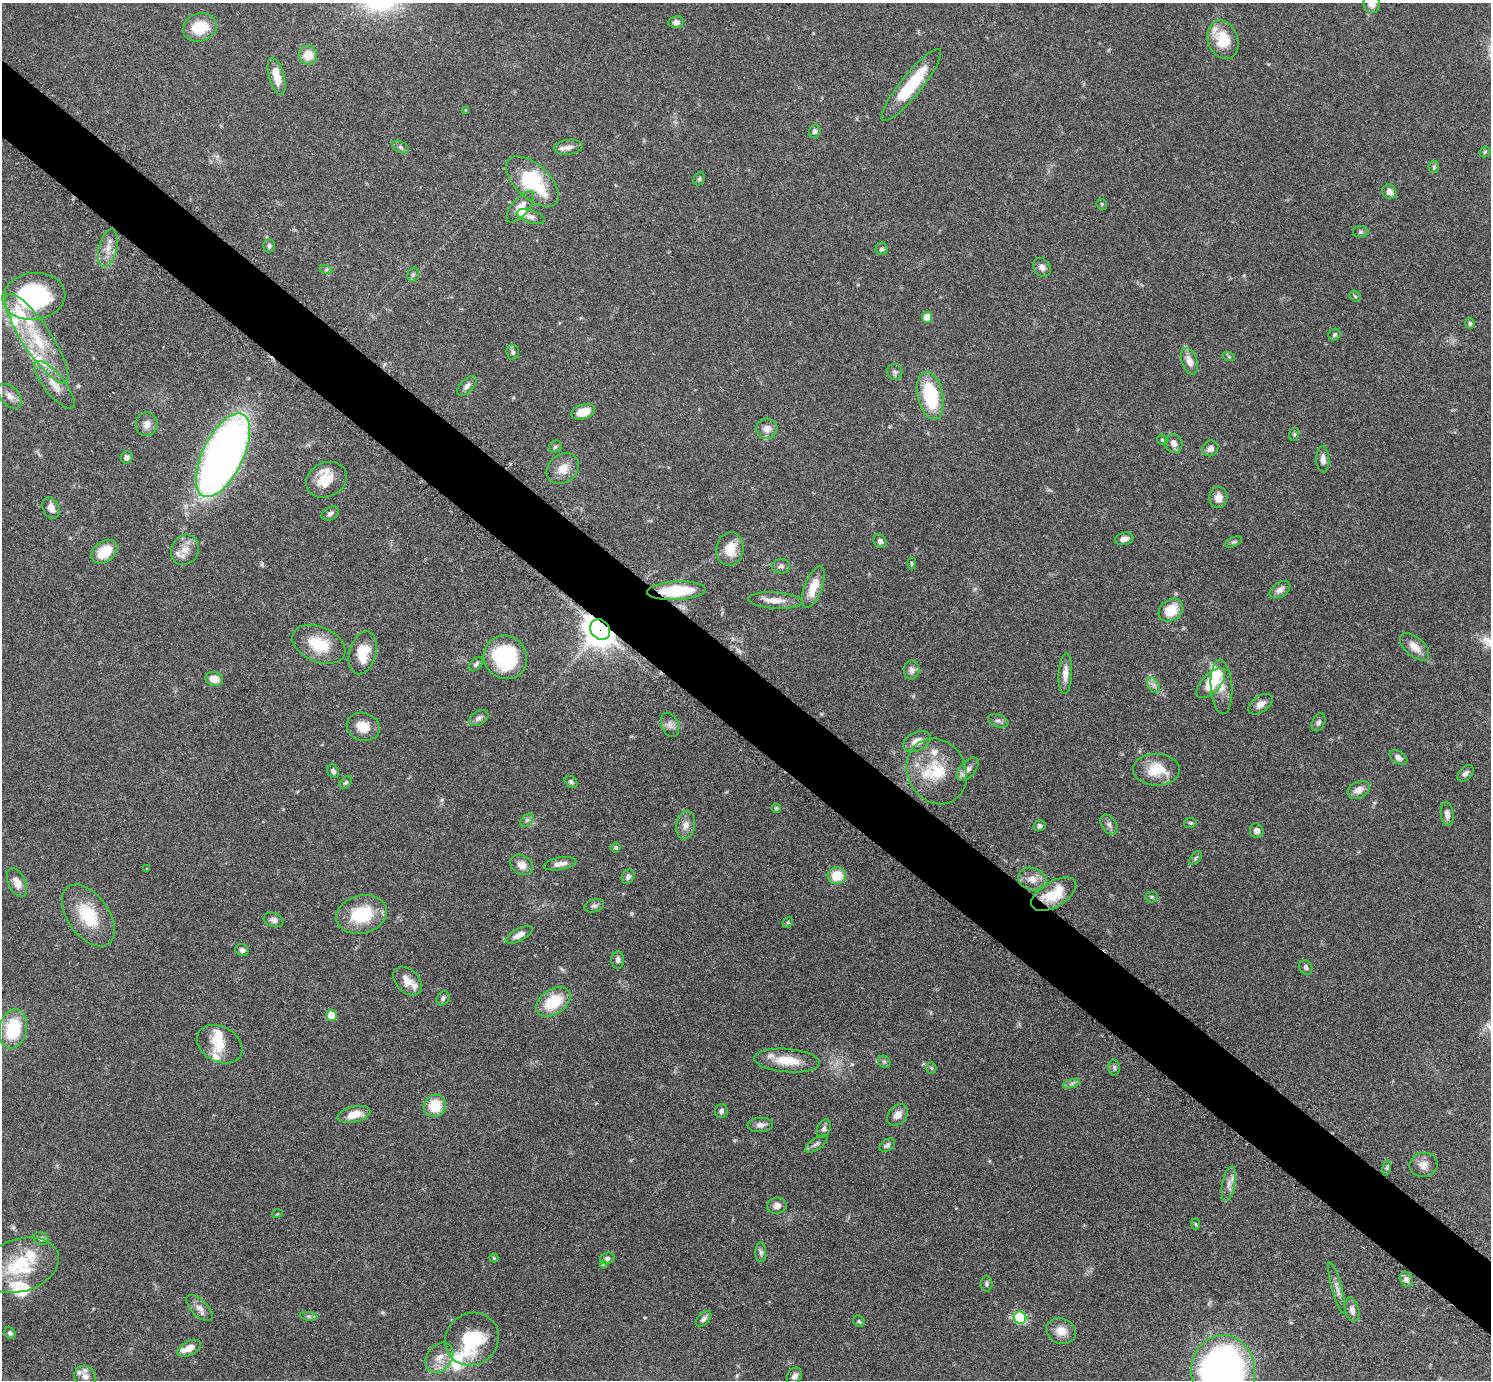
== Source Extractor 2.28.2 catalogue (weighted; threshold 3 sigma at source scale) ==
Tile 11 of 4 x 4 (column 3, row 3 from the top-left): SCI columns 2998-4486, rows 1692-3069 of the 5992 x 5996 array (HDU 1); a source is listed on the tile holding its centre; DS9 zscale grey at full resolution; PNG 1493 x 1382 px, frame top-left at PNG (2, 3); each listed source drawn as its Kron ellipse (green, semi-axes under 4 px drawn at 4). Shown black and unused: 5% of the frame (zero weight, under 3 of 6 exposures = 2% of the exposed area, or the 3 px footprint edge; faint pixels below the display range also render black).
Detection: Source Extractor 2.28.2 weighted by HDU 2 'WHT'; one run over the whole footprint, this tile lists its part. Background 0.0705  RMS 0.0029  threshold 0.012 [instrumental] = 3 sigma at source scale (4.09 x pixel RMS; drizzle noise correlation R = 1.36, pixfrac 0.8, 0.05/0.05 arcsec/px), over >= 5 px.
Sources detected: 198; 1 too faint to see at this stretch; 1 inside a brighter object's white glare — neither listed nor drawn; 23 inside a brighter listed object's ellipse — not listed separately; the other 173 listed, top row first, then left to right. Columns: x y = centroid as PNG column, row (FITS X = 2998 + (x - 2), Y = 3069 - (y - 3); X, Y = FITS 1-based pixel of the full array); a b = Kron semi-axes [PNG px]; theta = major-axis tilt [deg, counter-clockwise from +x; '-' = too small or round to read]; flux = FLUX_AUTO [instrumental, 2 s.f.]
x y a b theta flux
1372 4 9 8 - 2.3
676 22 8 6 8 1
200 27 17 14 18 7.8
1223 40 20 15 -70 8.1
308 55 9 9 - 4.4
277 76 19 7 -74 4.9
911 85 45 10 51 15
466 110 4 3 - 0.23
815 131 7 5 74 0.79
400 147 9 5 -28 0.71
568 147 14 7 6 1.6
1485 152 6 5 - 0.36
1434 167 6 5 - 0.45
699 179 7 5 64 0.46
532 181 32 17 -43 20
1389 192 7 6 - 1.6
1102 204 6 5 - 0.37
520 207 19 8 50 3.2
531 217 14 6 -18 1.3
1361 232 7 5 0 0.53
269 246 6 6 - 0.6
108 248 19 9 76 3
882 249 6 6 - 0.63
1042 267 10 8 -52 1.3
326 270 6 4 -18 0.46
413 275 7 5 73 0.62
34 296 31 23 8 45
1355 296 6 5 - 0.43
927 317 5 5 - 4.9
1470 323 5 4 - 0.47
1335 335 6 5 - 0.56
37 338 53 14 -57 15
513 352 7 6 - 0.66
1229 357 6 4 -19 0.37
1189 361 14 7 -70 2.5
895 372 8 7 - 0.86
55 385 29 10 -51 4.2
467 386 12 6 46 1.1
10 396 15 9 -46 2
930 396 24 12 -77 17
583 412 12 7 17 4.4
147 424 12 10 78 1.9
767 429 10 10 - 2.2
1294 434 6 5 - 0.41
1162 440 6 4 -43 0.37
1174 443 9 8 - 1.4
555 447 6 5 - 0.55
1210 448 8 7 - 1.3
223 455 45 20 64 200
127 457 6 6 - 1
1323 459 13 6 -88 1.6
563 469 17 14 37 3.9
326 480 21 17 26 5.8
1218 498 10 9 - 2
51 508 11 8 -65 1.7
330 514 9 6 28 0.82
1124 539 9 6 13 1.4
880 541 7 6 - 0.88
1234 542 9 4 24 0.56
730 549 17 13 82 5.1
185 550 16 13 61 3.2
104 552 14 10 37 6.3
912 563 6 3 86 0.37
781 566 9 7 0 0.87
813 587 22 9 68 5.4
1280 590 11 7 33 1.4
676 591 29 9 3 13
775 601 27 8 -4 3.2
1171 610 13 10 38 6.2
600 630 11 9 -46 430
319 644 28 17 -23 9.1
1414 647 17 9 -42 2.8
363 653 22 13 74 7.4
505 657 22 21 - 26
476 664 9 5 45 0.63
912 670 9 8 - 1.3
1065 673 20 6 87 2.4
214 679 9 6 -19 2.8
1211 683 18 9 47 8.8
1153 685 8 5 -59 0.94
1221 687 27 10 -86 3.6
1260 704 14 8 35 1.9
479 718 10 6 31 1.1
998 721 11 6 -19 0.83
1318 722 9 6 64 0.81
670 725 13 8 -67 1.4
363 727 16 14 -20 4.4
917 742 15 9 25 2.8
1398 758 10 6 -32 1.2
968 769 14 7 49 1.8
1156 770 23 16 -1 7.5
333 771 7 5 -54 0.76
937 771 34 29 -63 12
1465 773 10 6 45 0.99
346 782 7 5 47 0.49
571 782 7 5 -39 0.57
1359 790 12 8 26 2.4
776 808 4 4 - 0.4
1447 814 12 6 -82 1.4
527 820 8 5 44 0.62
1190 823 6 5 - 0.45
686 825 14 9 79 2
1109 825 11 7 -57 1.1
1040 826 6 5 - 0.77
1257 831 7 7 - 1.5
616 848 5 5 - 0.46
1196 858 8 5 49 0.5
560 864 16 6 9 1.7
522 865 12 9 -33 2.5
147 869 3 2 - 0.19
837 876 9 8 - 6.4
628 877 7 6 - 0.84
1032 879 14 11 -16 2.7
17 883 15 8 -66 2.8
1054 894 25 12 31 8.7
1152 897 6 5 - 0.44
594 906 10 6 16 0.81
361 914 26 19 15 13
88 915 35 20 -54 11
274 920 10 7 -16 1.1
788 922 6 4 46 0.39
519 935 15 6 27 1.9
242 950 7 6 - 0.76
618 960 8 6 87 1
1306 967 8 6 -61 0.76
407 981 17 11 -45 3
443 998 7 6 - 0.7
553 1002 19 12 35 10
331 1015 5 5 - 4.4
13 1029 20 13 78 14
220 1044 24 17 -29 5.4
787 1061 33 11 -5 6.9
884 1062 6 5 - 0.59
1114 1067 8 5 -88 0.58
931 1068 5 5 - 0.37
1072 1084 9 4 19 0.69
435 1106 11 11 - 7.5
721 1111 7 6 - 0.78
354 1114 16 8 14 4.7
898 1115 12 9 47 2.2
760 1125 13 7 5 1.3
824 1128 9 6 67 0.86
816 1144 13 5 34 0.89
887 1145 8 5 32 0.83
1423 1165 14 12 11 2.3
1387 1168 8 4 81 0.54
1229 1184 17 6 79 1.9
777 1206 10 8 12 1.7
277 1214 5 3 - 0.24
1195 1224 5 3 - 0.26
41 1238 8 6 -25 0.8
761 1252 10 5 -89 0.68
494 1258 4 4 - 0.35
607 1258 7 5 19 0.86
20 1265 40 26 17 16
603 1265 4 3 - 0.48
1406 1279 8 6 -62 1.2
987 1284 8 5 90 0.62
1337 1288 27 5 -75 1.5
199 1308 16 8 -44 2.1
1352 1310 12 7 -76 1.4
309 1316 9 4 -9 0.63
1020 1318 6 6 - 24
704 1319 9 5 45 1
859 1321 6 5 - 0.43
1061 1331 15 12 -19 3.3
10 1333 6 5 - 0.59
472 1339 27 25 37 16
189 1348 13 7 27 2.7
439 1358 16 12 53 3.5
1223 1372 36 32 -89 130
85 1376 11 10 - 1.6
794 1376 9 7 55 1.1
Overlapping masked pixels (flux is a lower limit): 2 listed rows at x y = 676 591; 600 630
Isophote crosses this tile's border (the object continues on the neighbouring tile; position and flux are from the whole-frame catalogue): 3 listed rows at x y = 1372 4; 17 883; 1223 1372